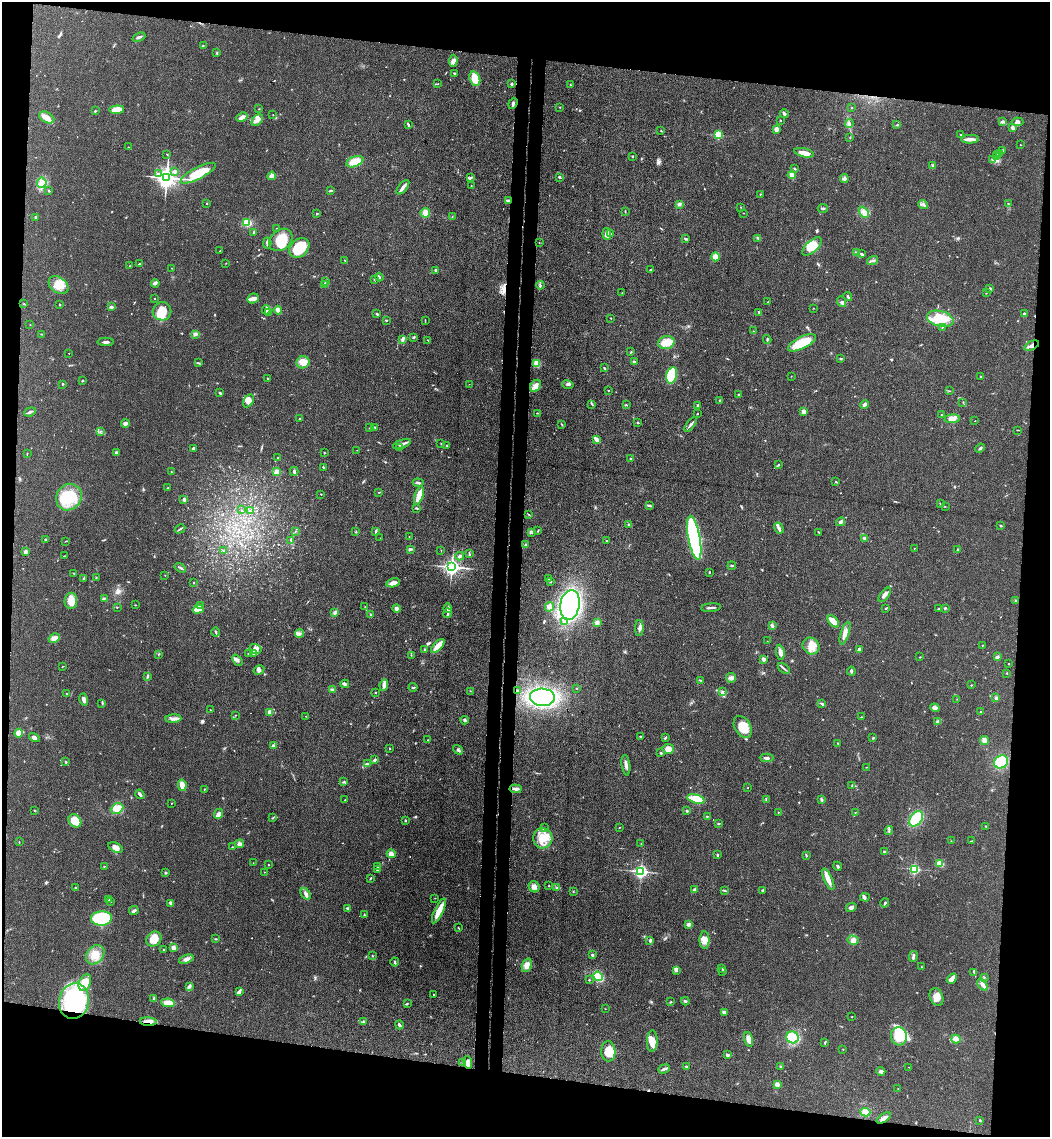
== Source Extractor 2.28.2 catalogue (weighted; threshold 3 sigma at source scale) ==
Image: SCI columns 275-4465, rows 7-4546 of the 4629 x 4554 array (HDU 1 of 3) = the unmasked area's bounding box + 8 px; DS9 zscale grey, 4 x 4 block average (1 PNG px = mean of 4 x 4 image px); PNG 1052 x 1139 px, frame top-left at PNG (2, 2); each listed source drawn as its Kron ellipse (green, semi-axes under 4 px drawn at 4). Shown black and unused: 17% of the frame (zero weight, under 3 of 4 exposures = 5% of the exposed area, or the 3 px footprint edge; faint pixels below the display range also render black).
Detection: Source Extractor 2.28.2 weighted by HDU 2 'WHT'. Background 0.0894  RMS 0.0064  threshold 0.029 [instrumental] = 3 sigma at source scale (4.5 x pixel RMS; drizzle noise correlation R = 1.50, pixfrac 1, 0.05/0.05 arcsec/px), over >= 5 px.
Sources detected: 613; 1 too faint to see at this stretch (4 x 4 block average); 5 inside a brighter object's white glare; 4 cosmic-ray / hot-pixel residue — neither listed nor drawn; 14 coinciding with a brighter row at this scale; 33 inside a brighter listed object's ellipse — not listed separately; of the other 556, all 500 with FLUX_AUTO >= 1.11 (the completeness limit of this list) listed and drawn (56 fainter detections not listed), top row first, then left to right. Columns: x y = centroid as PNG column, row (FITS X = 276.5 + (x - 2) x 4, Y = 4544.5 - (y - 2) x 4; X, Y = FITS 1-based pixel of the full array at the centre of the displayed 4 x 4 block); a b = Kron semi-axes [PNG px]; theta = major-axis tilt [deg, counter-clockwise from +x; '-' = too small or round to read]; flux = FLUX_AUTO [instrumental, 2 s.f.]
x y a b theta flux
139 37 6 2 20 7.5
203 45 2 2 - 2.2
217 53 3 2 - 2.7
453 61 6 4 88 14
455 74 2 2 - 7.1
475 79 7 5 -72 70
438 84 2 2 - 1.6
511 84 2 2 - 18
570 85 2 2 - 2.4
513 103 6 2 70 6.8
560 107 2 2 - 2.2
852 108 2 2 - 3.4
259 109 2 2 - 1.3
117 110 7 4 5 54
95 111 2 2 - 2.8
784 114 4 2 - 9.6
273 115 2 2 - 1.5
47 117 8 5 -27 23
242 117 6 3 26 27
257 120 7 4 48 16
780 120 2 2 - 2.4
1002 122 3 3 - 6
1018 122 6 4 -5 10
408 124 4 2 - 4.7
849 124 4 3 - 7.3
897 125 3 2 - 3
1013 128 4 2 - 12
777 129 4 4 - 11
661 131 2 2 - 2.8
719 135 2 2 - 250
961 135 2 2 - 3.6
850 138 2 2 - 1.3
970 139 9 3 2 23
1020 145 2 2 - 1.9
128 147 2 2 - 1.5
1002 150 2 2 - 3
804 153 10 3 -13 35
1000 153 3 2 - 3.8
167 154 2 2 - 1.7
997 155 2 2 - 1.4
633 156 2 2 - 3.1
996 157 2 2 - 2.1
992 160 3 2 - 3.3
355 162 9 5 21 51
933 166 3 2 - 4.4
795 169 3 2 - 3
175 171 4 3 - 6.4
158 173 3 2 - 4.5
198 173 19 6 28 100
792 175 4 3 - 24
272 176 4 3 - 21
560 177 3 2 - 3.7
167 178 3 3 - 2600
470 178 4 2 - 7.1
844 179 4 2 - 6.3
42 183 5 5 - 17
471 185 2 2 - 1.3
403 187 8 2 51 21
49 191 3 2 - 3
330 191 3 2 - 4.3
761 194 2 2 - 1.3
508 201 3 2 - 4.7
207 203 2 2 - 1.9
679 204 3 3 - 11
923 204 5 2 - 6.9
1008 204 2 2 - 1.8
741 207 2 2 - 1.1
823 208 5 2 - 5.1
625 211 3 2 - 1.8
864 212 6 4 -50 16
425 213 5 4 - 25
743 213 2 2 - 1.2
316 214 2 2 - 2.3
36 217 2 2 - 17
452 217 2 2 - 1.7
247 223 4 3 - 67
277 228 2 2 - 1.2
254 232 4 2 - 4.2
610 233 2 2 - 3.6
607 234 6 3 -84 27
758 238 4 2 - 4.7
686 239 4 2 - 5.3
281 240 13 10 40 92
267 243 5 2 - 6
539 243 2 2 - 1.4
812 246 12 5 43 55
299 248 11 8 42 130
220 251 2 2 - 1.7
856 252 3 2 - 5.4
862 254 3 2 - 7.1
715 257 4 4 - 30
345 260 2 2 - 1.2
872 260 6 2 17 5.2
226 263 2 2 - 1.4
139 264 3 2 - 4
130 266 2 2 - 1.5
172 268 2 2 - 1.2
435 270 2 2 - 5.4
651 270 3 2 - 3.2
379 277 4 2 - 5.6
374 280 3 2 - 3
325 281 2 2 - 2.6
155 283 4 3 - 10
59 285 11 7 -35 53
324 285 3 2 - 5.7
540 285 4 2 - 6
990 288 3 2 - 3.3
622 293 2 2 - 1.1
986 293 2 2 - 2.1
848 297 4 2 - 6.2
154 298 2 2 - 3.4
253 298 6 4 26 17
768 302 2 2 - 2.2
842 302 5 2 - 6.9
24 304 2 2 - 2.1
60 305 2 2 - 3
111 307 4 2 - 8.1
813 308 2 2 - 1.4
266 310 4 2 - 21
278 310 4 3 - 19
162 311 9 9 - 64
268 312 2 2 - 2.8
759 312 3 2 - 3.5
1024 313 2 2 - 4.6
377 314 3 2 - 4.6
611 318 2 2 - 1.9
940 319 13 7 -15 77
386 320 2 2 - 2.9
425 320 2 2 - 1.6
30 325 2 2 - 1.4
942 327 2 2 - 1.3
753 331 2 2 - 1.5
41 334 2 2 - 2.4
195 334 4 3 - 7.7
413 337 3 2 - 4.4
403 339 3 2 - 4.9
767 339 4 2 - 5.2
428 340 2 2 - 2
106 342 8 2 1 12
666 343 8 6 14 48
802 343 15 6 27 110
1031 346 8 3 26 17
631 352 2 2 - 2
69 353 2 2 - 1.2
841 358 3 2 - 2.5
303 362 6 6 - 44
634 362 2 2 - 27
198 363 3 2 - 2.9
537 363 4 4 - 32
604 368 3 2 - 2.9
672 375 8 5 76 140
791 376 2 2 - 1.2
981 377 3 2 - 3
268 378 2 2 - 2.7
82 381 2 2 - 6.1
62 384 3 2 - 2.5
469 384 2 2 - 1.5
568 384 6 3 -17 7.5
535 386 7 5 53 22
608 390 2 2 - 1.5
950 391 2 2 - 1.6
220 393 4 2 - 4.4
739 395 3 2 - 4
248 401 7 4 59 28
720 401 2 2 - 16
963 402 2 2 - 1.9
592 404 3 2 - 2.7
864 404 4 3 - 7.8
626 405 3 2 - 2.9
698 405 2 2 - 8.4
30 412 6 2 19 7.8
804 412 3 3 - 16
537 413 3 2 - 2.4
697 414 2 2 - 2.7
941 415 2 2 - 1.7
299 419 2 2 - 2.3
952 419 7 3 5 24
975 421 2 2 - 1.6
638 422 2 2 - 3.8
125 423 4 3 - 10
562 424 2 2 - 1.9
691 424 9 2 53 10
375 427 3 2 - 3.4
370 428 3 2 - 2.9
1018 430 4 2 - 1.7
100 431 2 2 - 1.3
597 440 4 2 - 29
402 444 9 2 18 11
441 444 2 2 - 2.3
447 446 2 2 - 2.5
400 447 2 2 - 1.7
980 448 5 2 - 6.8
193 449 3 2 - 8.1
357 450 2 2 - 1.1
116 452 3 2 - 6.6
324 453 2 2 - 1.9
27 454 2 2 - 1.8
278 458 2 2 - 2.1
631 459 3 2 - 2.7
779 465 2 2 - 1.8
323 467 2 2 - 2.5
294 471 4 2 - 6.9
171 472 2 2 - 1.7
276 472 2 2 - 100
836 482 3 2 - 2.2
418 483 5 2 - 6.3
168 488 3 2 - 5
379 492 2 2 - 1.4
321 494 2 2 - 2.3
419 495 9 3 72 72
69 497 14 12 53 150
184 500 2 2 - 35
940 504 3 2 - 2
649 505 4 2 - 5
945 507 2 2 - 1.2
416 508 4 2 - 2.9
241 510 2 2 - 1.4
250 511 2 2 - 1.5
528 514 4 2 - 2.4
841 522 4 3 - 7.6
629 524 2 2 - 1.7
1001 526 4 2 - 3.2
779 528 6 3 -59 14
180 529 5 2 - 5.2
295 531 2 2 - 1.2
538 531 3 2 - 2.2
356 532 2 2 - 2.9
376 532 3 2 - 4.7
531 532 3 2 - 13
819 532 3 2 - 2
409 537 2 2 - 1.9
380 538 2 2 - 1.2
694 538 22 6 -79 670
865 538 4 4 - 8.1
45 539 2 2 - 2.4
291 540 4 2 - 3.4
66 541 2 2 - 2
606 541 2 2 - 2.7
525 545 3 2 - 3.5
914 548 2 2 - 1.2
411 549 3 2 - 5.4
223 550 3 2 - 3.4
441 550 2 2 - 1.4
957 550 2 2 - 2.3
25 551 4 3 - 11
469 554 3 2 - 3.7
64 556 2 2 - 1.5
460 556 4 3 - 8
732 566 4 2 - 4.2
452 567 3 3 - 1800
180 568 6 2 -31 5.6
709 572 3 2 - 2.5
74 573 3 2 - 2.4
165 575 2 2 - 1.1
96 577 2 2 - 1.7
84 578 4 2 - 5
549 579 2 2 - 1.7
551 582 2 2 - 2.3
193 583 2 2 - 4.7
393 583 7 4 14 21
885 595 8 3 52 17
104 598 3 2 - 4.3
1016 600 3 2 - 2.7
71 601 8 6 83 52
135 605 2 2 - 1.8
200 605 2 2 - 1.8
570 605 15 9 81 730
117 607 2 2 - 1.2
365 607 2 2 - 2
549 607 5 3 - 18
448 608 4 2 - 7
711 608 10 2 6 9.4
886 608 2 2 - 2.1
945 608 2 2 - 4.4
198 609 5 3 - 77
396 609 4 3 - 10
938 609 3 2 - 2.7
334 612 3 2 - 4.1
448 613 5 3 - 8.3
371 614 4 2 - 4.1
833 621 7 3 -51 52
565 622 4 3 - 8.4
597 622 4 3 - 6.9
772 626 2 2 - 3.7
639 628 8 3 -90 11
215 632 4 2 - 3.7
300 633 4 2 - 6.6
845 633 12 3 72 27
54 638 6 4 31 24
767 641 2 2 - 1.4
982 645 2 2 - 1.6
438 646 9 3 47 56
811 646 9 8 - 41
256 649 6 4 -15 16
859 649 4 2 - 9
424 650 3 2 - 4.7
780 652 7 3 -82 20
158 654 3 2 - 2.4
248 654 2 2 - 3
254 654 3 2 - 4.1
411 655 2 2 - 1.2
920 657 2 2 - 1.8
997 657 3 2 - 6.6
763 659 3 3 - 9.3
237 660 6 3 -50 11
1009 664 2 2 - 1.6
62 666 2 2 - 1.5
784 668 7 2 -37 7.1
259 670 5 4 - 11
851 671 4 2 - 5.3
1007 673 2 2 - 2.2
148 676 4 2 - 5.4
731 678 5 4 - 12
700 680 3 2 - 2.6
345 684 4 3 - 7.4
384 685 6 3 83 21
971 685 2 2 - 1.7
413 687 4 2 - 3.9
577 688 2 2 - 1.9
332 689 2 2 - 2.9
470 691 2 2 - 1.4
517 691 3 2 - 2.6
722 691 2 2 - 3.2
375 693 2 2 - 3.1
67 694 2 2 - 1.6
542 697 12 8 -4 430
996 698 3 3 - 6.5
84 699 6 3 -74 14
957 699 2 2 - 1.4
102 703 2 2 - 2.2
821 703 3 2 - 6.3
935 708 5 3 - 17
210 710 2 2 - 1.8
270 712 2 2 - 62
981 712 2 2 - 4.1
236 715 2 2 - 1.4
306 716 2 2 - 1.3
861 717 2 2 - 2.6
173 719 8 3 4 15
465 720 4 3 - 6
938 721 4 3 - 7.4
743 727 12 8 -60 68
19 733 4 4 - 31
641 737 3 2 - 3.1
34 738 5 3 - 12
665 738 2 2 - 4.4
873 738 2 2 - 4.4
428 740 2 2 - 1.4
985 741 4 4 - 28
838 743 2 2 - 1.6
273 745 2 2 - 2
389 748 2 2 - 5.5
668 749 6 5 - 36
458 750 5 3 - 7.4
661 753 3 2 - 3.7
767 758 7 2 -2 10
375 759 3 2 - 6.1
66 761 2 2 - 1.7
1001 762 7 6 - 120
367 764 4 2 - 12
626 765 10 3 -83 15
866 767 2 2 - 1.4
344 782 3 2 - 3.9
182 785 6 3 -79 35
852 785 3 2 - 3.2
748 788 2 2 - 1.3
516 789 6 2 -6 15
204 790 3 2 - 1.4
140 794 5 2 - 9.5
696 799 9 3 -14 120
766 799 2 2 - 1.3
345 800 2 2 - 1.3
822 800 2 2 - 1.8
172 803 2 2 - 1.7
117 808 6 5 - 48
35 811 2 2 - 3
687 811 2 2 - 4.3
778 812 2 2 - 1.8
855 812 3 2 - 1.8
219 814 5 4 - 16
707 816 3 2 - 2.3
273 818 2 2 - 2.3
916 819 9 6 55 120
405 820 2 2 - 3.4
75 821 7 5 -48 84
719 823 3 2 - 4.1
985 826 2 2 - 1.9
619 827 2 2 - 1.4
544 828 2 2 - 3.1
889 831 4 2 - 5
543 838 10 9 - 65
951 841 2 2 - 1.3
971 841 3 2 - 2.7
19 842 2 2 - 1.1
240 844 4 3 - 8.1
641 844 2 2 - 1.5
115 847 8 4 -26 20
232 847 2 2 - 1.9
884 851 3 2 - 2.4
391 854 4 4 - 18
717 855 3 2 - 3.5
806 855 3 2 - 3.1
253 863 2 2 - 1.2
940 864 4 3 - 47
268 865 2 2 - 1.7
838 866 4 2 - 5.9
104 867 2 2 - 1.3
378 867 3 2 - 4.2
914 869 2 2 - 360
378 870 2 2 - 3.9
264 872 2 2 - 1.3
641 872 3 3 - 610
165 873 3 2 - 3.7
370 878 3 2 - 2.8
828 879 12 3 -65 34
549 886 2 2 - 1.9
534 887 6 5 - 17
557 887 2 2 - 1.5
76 888 2 2 - 2.7
695 890 3 2 - 14
724 890 3 2 - 3.6
763 890 4 2 - 4.9
573 891 2 2 - 2.5
306 894 6 3 -58 13
865 897 5 4 - 10
435 898 2 2 - 1.4
109 900 2 2 - 2.1
110 901 2 2 - 4.1
171 903 4 3 - 8
885 903 5 2 - 4.2
851 907 5 3 - 11
348 908 4 2 - 5.8
134 911 5 2 - 8.1
439 911 14 3 64 59
364 915 3 2 - 3
101 918 10 7 3 260
688 924 4 2 - 5.7
458 928 2 2 - 2.3
154 939 8 7 - 48
216 939 3 2 - 2.3
650 940 4 3 - 5.3
704 940 8 5 -89 24
853 940 6 4 -16 17
173 947 3 3 - 17
163 950 2 2 - 2.4
95 955 10 8 48 45
592 955 2 2 - 15
372 956 2 2 - 1.7
913 957 5 3 - 9
186 959 7 4 21 16
395 962 4 2 - 5.5
527 965 7 4 70 27
921 967 2 2 - 2.2
722 969 2 2 - 1.4
676 970 4 3 - 7.9
723 971 2 2 - 2.5
974 972 2 2 - 2.8
598 976 5 4 - 140
984 978 2 2 - 2
952 979 6 3 48 25
589 980 2 2 - 3.7
85 983 9 5 67 75
983 985 7 3 -55 18
189 987 3 2 - 3.6
239 991 4 3 - 9.2
433 994 2 2 - 1.8
936 997 9 6 -68 35
154 998 4 2 - 4.6
74 1001 18 15 78 490
685 1001 4 2 - 5.1
670 1002 3 2 - 3
168 1003 7 3 -6 42
407 1003 2 2 - 2.8
605 1009 2 2 - 1.2
724 1012 4 2 - 12
852 1017 2 2 - 1.8
363 1021 2 2 - 2.7
148 1022 8 3 -3 21
399 1025 4 2 - 12
899 1036 9 8 - 120
793 1037 6 5 - 130
749 1039 7 4 -76 30
956 1039 4 4 - 26
652 1041 10 5 88 53
825 1042 2 2 - 3
843 1049 2 2 - 1.7
608 1051 10 7 -88 60
727 1055 3 2 - 7.9
463 1062 3 2 - 4.2
468 1062 6 4 -83 22
686 1066 3 2 - 3.7
780 1066 2 2 - 3.6
909 1067 2 2 - 1.2
664 1069 6 2 21 8.6
881 1071 4 3 - 9.3
777 1084 3 3 - 16
898 1089 2 2 - 1.4
865 1112 5 4 - 42
884 1118 8 3 33 17
980 1120 3 2 - 3.2
Overlapping masked pixels (flux is a lower limit): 3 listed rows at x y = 1031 346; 74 1001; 148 1022
Diffuse or blended objects may show on this block-average render without a row.